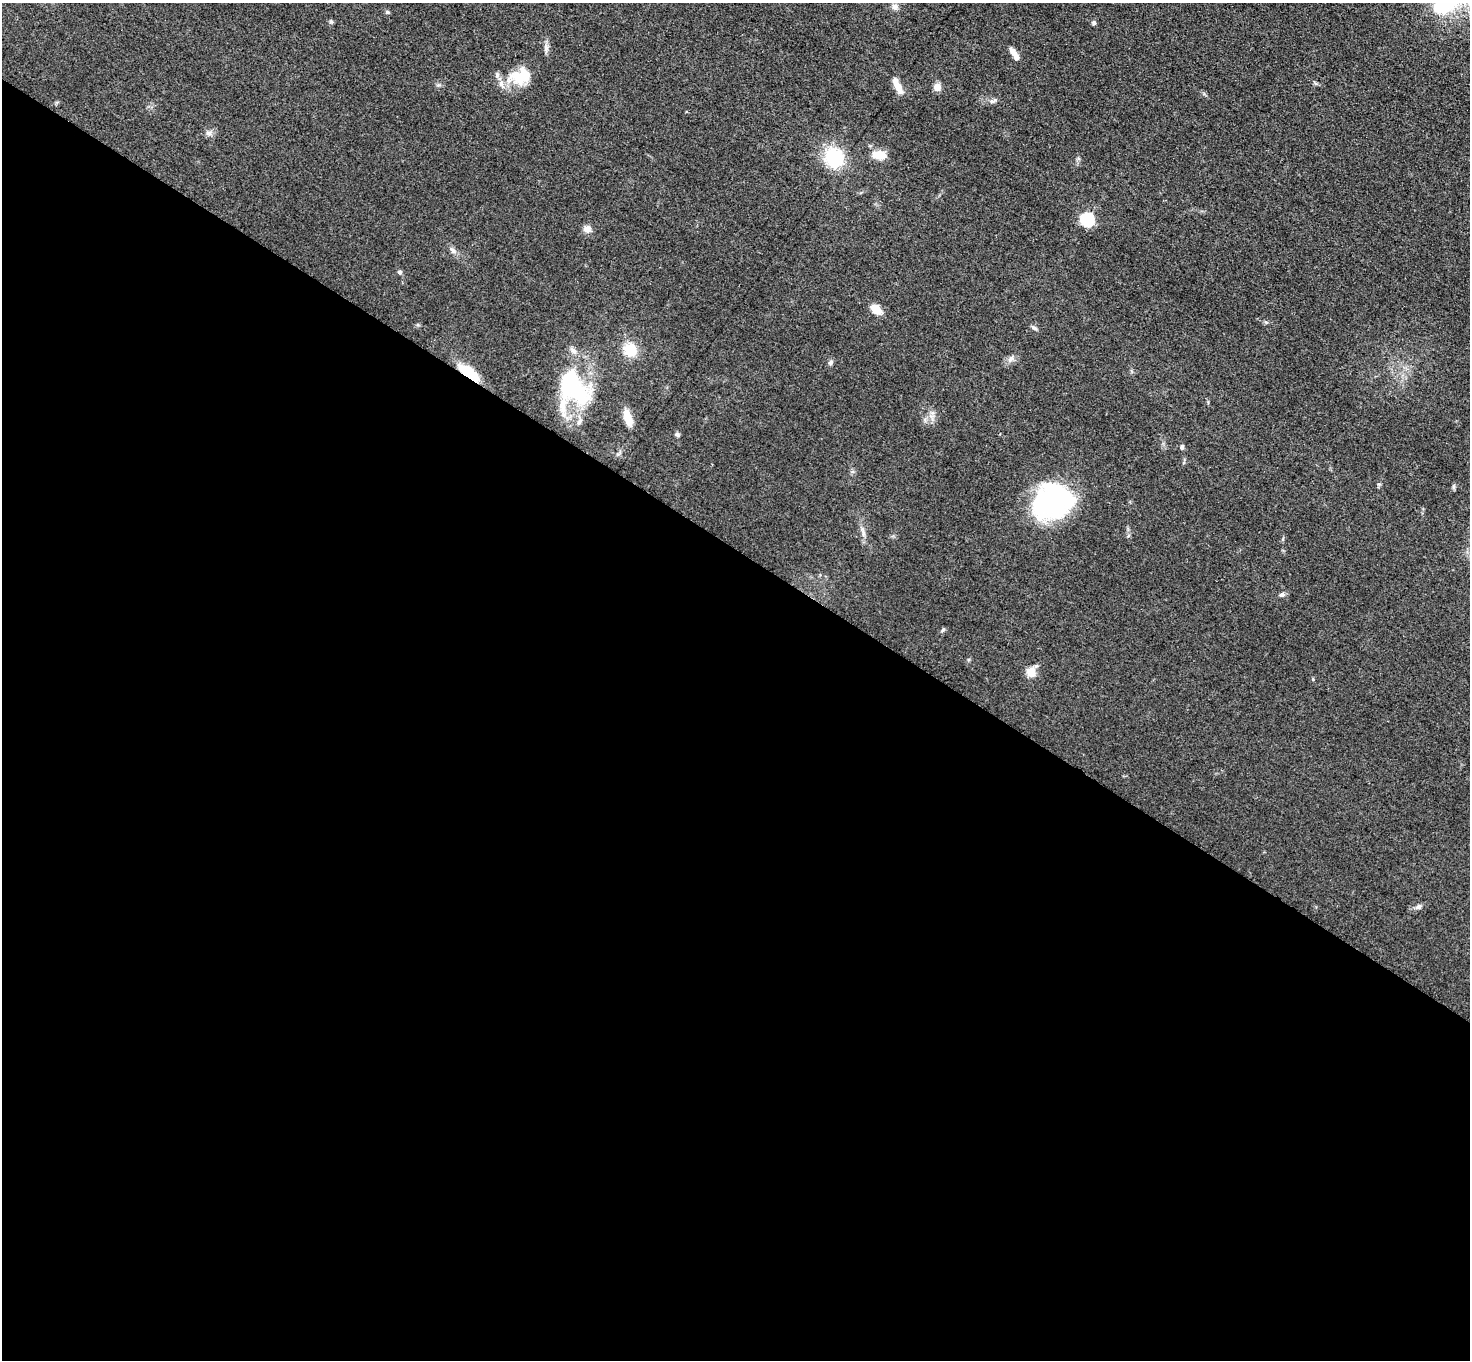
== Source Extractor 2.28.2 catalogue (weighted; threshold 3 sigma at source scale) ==
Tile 14 of 4 x 4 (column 2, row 4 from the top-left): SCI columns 1481-2948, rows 162-1519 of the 5892 x 5898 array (HDU 1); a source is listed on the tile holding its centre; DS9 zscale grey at full resolution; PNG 1472 x 1362 px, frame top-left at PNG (2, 3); no overlay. Shown black and unused: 60% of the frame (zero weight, under 3 of 5 exposures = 1% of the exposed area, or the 3 px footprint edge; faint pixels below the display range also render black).
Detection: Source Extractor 2.28.2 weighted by HDU 2 'WHT'; one run over the whole footprint, this tile lists its part. Background 0.0481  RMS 0.0054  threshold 0.0242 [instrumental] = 3 sigma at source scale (4.5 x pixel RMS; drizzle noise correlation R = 1.50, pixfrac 1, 0.05/0.05 arcsec/px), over >= 5 px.
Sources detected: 39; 2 inside a brighter object's white glare — not listed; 2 inside a brighter listed object's ellipse — not listed separately; the other 35 listed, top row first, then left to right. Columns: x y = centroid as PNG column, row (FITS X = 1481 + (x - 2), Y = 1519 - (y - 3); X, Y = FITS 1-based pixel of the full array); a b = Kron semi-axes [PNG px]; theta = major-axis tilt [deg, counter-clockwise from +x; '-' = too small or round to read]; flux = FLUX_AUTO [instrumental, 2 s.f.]
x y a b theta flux
894 7 8 8 - 1.9
387 12 5 5 - 0.71
331 22 6 4 -19 0.76
1094 22 6 5 - 1
1014 54 16 6 -58 3.9
497 75 8 6 -90 1.5
525 75 33 17 44 14
897 86 22 7 -63 6.1
937 87 8 7 - 4.4
993 101 12 5 19 1.8
209 133 8 6 -14 1.8
879 155 18 10 -6 7.6
834 158 21 19 -55 29
1087 220 6 6 - 74
587 229 9 8 - 3.3
453 250 10 5 -52 1.8
400 272 6 5 - 1
876 309 10 7 -43 8.8
1034 328 9 5 -32 1.2
573 350 10 6 -34 2.2
630 350 14 13 - 12
1010 359 11 3 40 1.4
831 362 7 6 - 1.3
469 373 21 8 -38 23
575 390 35 21 -28 46
628 418 18 8 -72 7.5
579 422 9 5 70 1.6
677 434 6 5 - 1.2
1182 447 6 5 - 1.2
1052 501 37 29 22 100
863 530 15 3 -76 1.8
1282 594 8 6 18 1.5
942 630 6 4 60 0.83
1031 672 6 5 - 19
1418 907 8 6 33 1.7
Overlapping masked pixels (flux is a lower limit): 1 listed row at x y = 469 373
Unlisted compact peaks at least as high as the median listed source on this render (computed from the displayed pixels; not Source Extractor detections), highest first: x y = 1313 679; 1379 484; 1266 322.